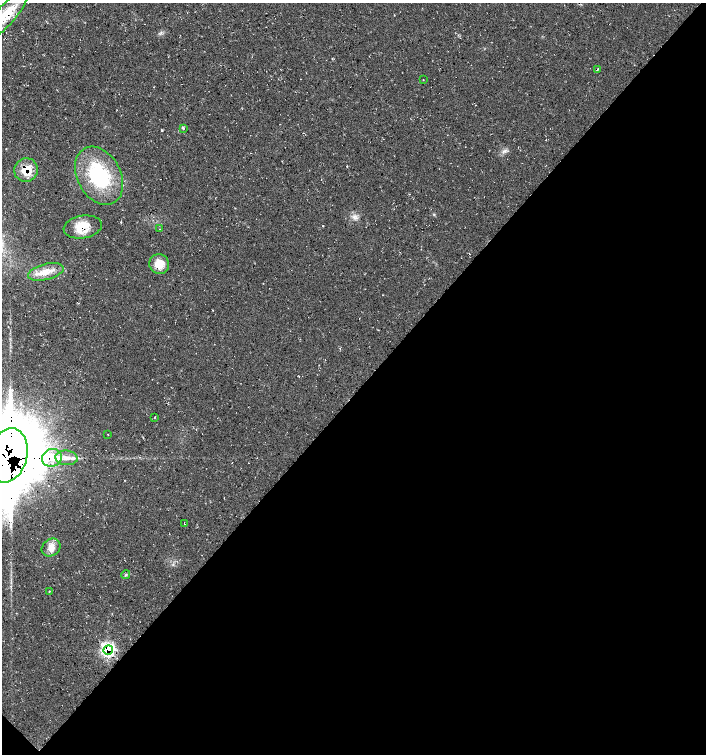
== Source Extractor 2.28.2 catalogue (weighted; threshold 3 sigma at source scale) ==
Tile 15 of 4 x 4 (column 3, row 4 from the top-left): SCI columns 3048-4454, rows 4-1507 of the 6032 x 6030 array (HDU 1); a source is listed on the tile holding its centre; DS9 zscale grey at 2 x 2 block average (1 PNG px = mean of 2 x 2 image px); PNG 708 x 756 px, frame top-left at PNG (2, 3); each listed source drawn as its Kron ellipse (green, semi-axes under 4 px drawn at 4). Shown black and unused: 48% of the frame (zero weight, under 3 of 4 exposures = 1% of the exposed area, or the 3 px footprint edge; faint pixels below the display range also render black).
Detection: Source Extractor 2.28.2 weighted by HDU 2 'WHT'; one run over the whole footprint, this tile lists its part. Background 0.0158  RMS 0.0038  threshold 0.0171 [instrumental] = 3 sigma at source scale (4.5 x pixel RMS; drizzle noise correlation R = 1.50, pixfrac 1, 0.0396/0.0396 arcsec/px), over >= 5 px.
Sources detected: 22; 2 inside a brighter listed object's ellipse — not listed separately; the other 20 listed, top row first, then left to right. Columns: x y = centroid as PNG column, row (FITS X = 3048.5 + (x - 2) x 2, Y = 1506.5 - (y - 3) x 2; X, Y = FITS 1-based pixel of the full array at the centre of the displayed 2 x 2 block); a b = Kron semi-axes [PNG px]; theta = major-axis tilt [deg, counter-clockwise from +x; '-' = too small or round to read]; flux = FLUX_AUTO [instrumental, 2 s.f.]
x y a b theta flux
5 16 32 9 49 30
598 69 4 3 - 0.8
423 80 2 2 - 0.37
183 129 4 2 - 0.84
26 170 12 11 - 18
99 176 31 21 -62 72
83 227 19 11 9 18
160 229 2 2 - 0.34
159 264 10 9 - 13
46 272 18 8 14 13
154 418 3 2 - 0.45
108 434 2 2 - 0.34
8 455 27 19 75 7000
52 458 10 9 - 12
66 458 11 7 -5 8.1
184 524 2 2 - 0.32
51 547 10 8 39 7.9
126 575 4 3 - 1.1
49 591 2 2 - 0.44
108 650 5 4 - 170
Overlapping masked pixels (flux is a lower limit): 5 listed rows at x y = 26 170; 83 227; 8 455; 52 458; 108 650
Isophote crosses this tile's border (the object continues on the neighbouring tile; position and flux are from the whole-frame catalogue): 2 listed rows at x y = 5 16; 8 455
Diffuse or blended objects may show on this block-average render without a row.